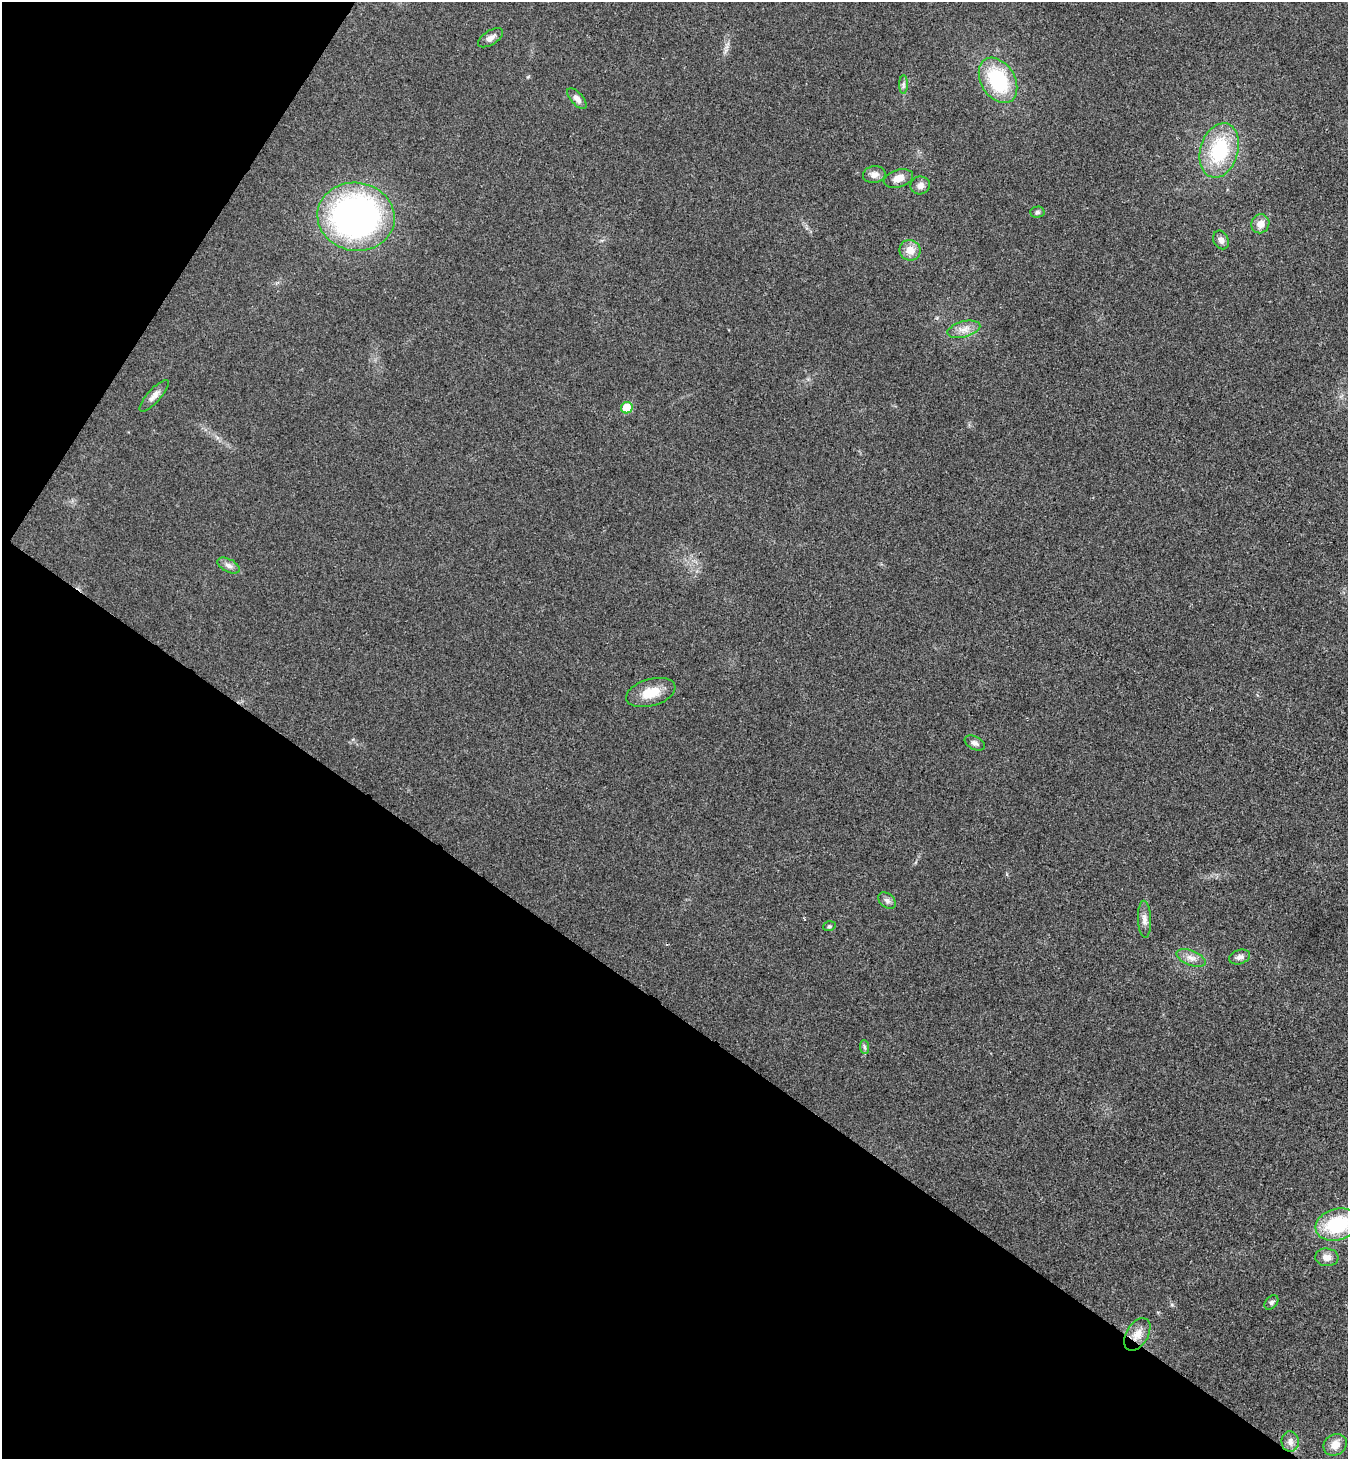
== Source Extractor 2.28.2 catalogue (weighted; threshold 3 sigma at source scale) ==
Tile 9 of 4 x 4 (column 1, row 3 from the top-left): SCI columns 200-1545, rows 1497-2953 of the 5922 x 5901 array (HDU 1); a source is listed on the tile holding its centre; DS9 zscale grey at full resolution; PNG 1350 x 1461 px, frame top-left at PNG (2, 2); each listed source drawn as its Kron ellipse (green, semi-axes under 4 px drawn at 4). Shown black and unused: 36% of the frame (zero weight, under 3 of 4 exposures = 6% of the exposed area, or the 3 px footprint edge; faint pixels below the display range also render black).
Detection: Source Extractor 2.28.2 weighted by HDU 2 'WHT'; one run over the whole footprint, this tile lists its part. Background 0.0196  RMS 0.0064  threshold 0.0286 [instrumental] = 3 sigma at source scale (4.5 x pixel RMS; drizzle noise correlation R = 1.50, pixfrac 1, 0.05/0.05 arcsec/px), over >= 5 px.
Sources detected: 31; all 31 listed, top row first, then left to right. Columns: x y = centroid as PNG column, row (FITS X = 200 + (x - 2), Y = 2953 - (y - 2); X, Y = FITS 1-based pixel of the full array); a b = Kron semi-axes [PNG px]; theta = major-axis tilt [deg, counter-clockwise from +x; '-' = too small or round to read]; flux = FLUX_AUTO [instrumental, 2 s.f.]
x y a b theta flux
490 38 14 7 32 3.5
998 80 24 17 -58 46
903 84 9 4 90 1.7
577 99 13 6 -48 3
1219 150 28 19 73 43
874 175 11 8 8 3.8
898 178 15 8 16 6.1
920 185 9 9 - 3.5
1037 212 7 5 1 1.6
356 217 39 34 -9 220
1260 224 9 9 - 5.3
1221 240 10 7 -63 3
910 250 10 10 - 6.8
964 329 17 8 15 5.5
154 396 20 6 48 3.9
627 408 6 5 - 15
229 566 12 6 -28 2.9
651 692 25 13 16 13
975 743 11 6 -27 2.4
887 901 10 7 -39 2.4
1144 919 18 6 -87 3.7
829 926 6 4 19 0.99
1240 957 10 7 18 2.8
1191 958 15 7 -21 4.4
865 1047 7 4 -89 1.3
1337 1225 22 15 16 42
1327 1257 11 9 -5 4.6
1271 1302 8 5 50 1.6
1137 1334 18 10 59 7.1
1290 1442 10 8 -85 3.7
1335 1445 12 10 31 6.3
Overlapping masked pixels (flux is a lower limit): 1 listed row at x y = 1137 1334
Isophote crosses this tile's border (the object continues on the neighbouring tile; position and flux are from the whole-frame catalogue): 1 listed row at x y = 1337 1225